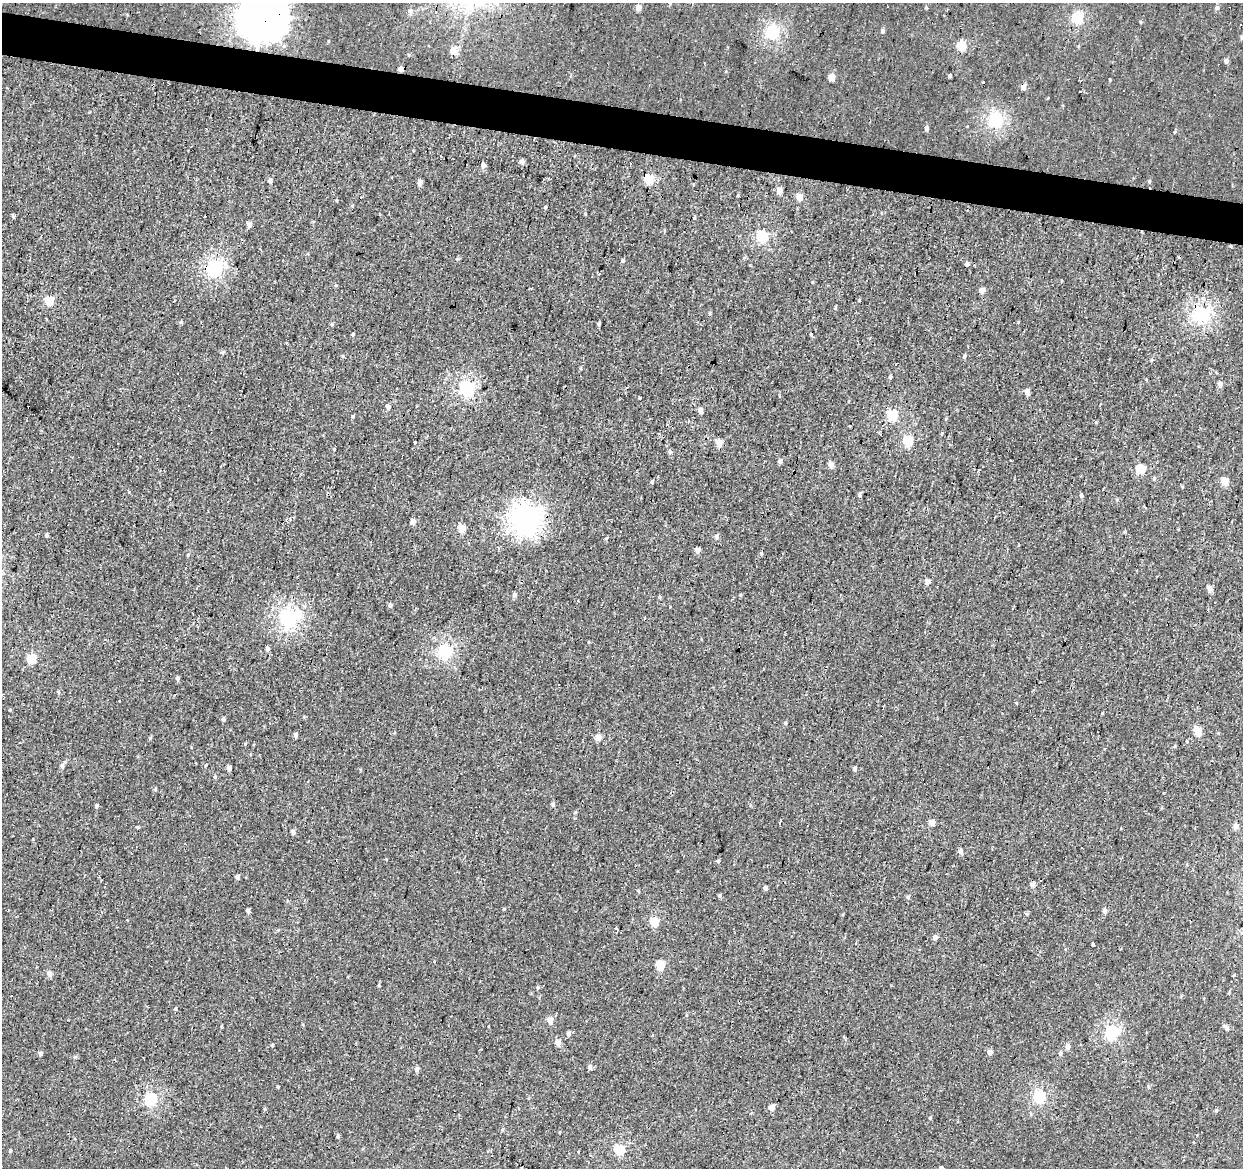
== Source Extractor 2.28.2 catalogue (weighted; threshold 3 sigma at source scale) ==
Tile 11 of 4 x 4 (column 3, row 3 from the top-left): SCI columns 2485-3725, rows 1447-2612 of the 4965 x 5165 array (HDU 1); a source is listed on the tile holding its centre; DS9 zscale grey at full resolution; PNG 1245 x 1170 px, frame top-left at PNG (2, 3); no overlay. Shown black and unused: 4% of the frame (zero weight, under 2 of 3 exposures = <1% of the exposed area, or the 3 px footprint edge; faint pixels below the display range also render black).
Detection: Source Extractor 2.28.2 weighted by HDU 2 'WHT'; one run over the whole footprint, this tile lists its part. Background 6.68e-04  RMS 0.0053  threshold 0.0239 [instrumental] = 3 sigma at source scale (4.5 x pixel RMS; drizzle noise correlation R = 1.50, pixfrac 1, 0.0396/0.0396 arcsec/px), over >= 5 px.
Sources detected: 168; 16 cosmic-ray / hot-pixel residue — not listed; the other 152 listed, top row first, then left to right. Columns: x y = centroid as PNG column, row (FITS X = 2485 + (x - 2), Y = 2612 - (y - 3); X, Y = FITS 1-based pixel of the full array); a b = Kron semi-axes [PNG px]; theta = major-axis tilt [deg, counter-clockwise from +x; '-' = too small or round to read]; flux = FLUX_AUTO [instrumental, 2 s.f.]
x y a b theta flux
638 7 5 4 - 4.5
1217 7 6 4 -89 1.2
410 11 7 5 -80 1.6
264 16 16 16 - 1300
1077 18 6 5 - 43
1140 22 5 3 - 0.49
882 31 5 4 - 1.2
772 32 6 6 - 75
1242 37 5 4 - 0.9
961 46 5 5 - 19
454 51 5 5 - 6.8
1226 61 5 4 - 1.7
401 69 6 5 - 2
950 75 3 3 - 1.5
832 77 5 4 - 7.9
1023 87 5 4 - 3.3
996 120 6 6 - 88
927 128 5 4 - 1.7
1175 132 3 3 - 1.4
522 162 5 4 - 2.7
483 165 5 4 - 2.5
391 178 3 2 - 0.75
649 179 5 5 - 25
270 181 5 5 - 1.3
1149 181 5 3 - 0.56
420 183 5 4 - 2.8
779 191 5 4 - 5.5
738 195 4 4 - 0.45
799 197 4 4 - 6.9
545 207 5 3 - 0.59
13 215 4 3 - 0.89
249 224 4 4 - 2.9
762 237 6 5 - 49
1231 246 5 4 - 0.55
457 259 5 3 - 0.59
623 261 5 4 - 0.73
214 268 6 6 - 110
982 291 4 4 - 5.4
49 300 5 5 - 19
710 313 5 3 - 0.66
1201 315 6 6 - 120
181 322 5 5 - 0.82
332 324 5 4 - 0.68
599 324 4 3 - 0.75
353 334 5 3 - 0.61
222 352 6 5 - 0.89
964 357 5 3 - 0.83
1152 360 5 3 - 0.54
896 365 3 3 - 5.3
890 377 5 3 - 0.89
1220 384 5 5 - 2.5
467 388 6 6 - 89
1027 392 5 4 - 3.1
640 398 3 3 - 1.1
388 406 5 5 - 1.9
29 407 3 3 - 5.6
700 410 4 4 - 3.5
892 414 5 5 - 31
352 416 4 3 - 1.6
849 426 4 2 - 0.51
908 441 5 5 - 29
415 442 2 2 - 0.58
719 443 5 5 - 5.8
334 449 3 3 - 0.55
670 452 6 5 - 0.99
780 461 4 4 - 1.7
831 464 5 4 - 4.2
1141 469 6 5 - 18
1225 481 5 4 - 9
652 482 5 4 - 0.62
859 495 5 4 - 0.9
1081 496 5 5 - 1
525 520 10 10 - 330
413 522 4 4 - 3.5
461 528 5 5 - 12
46 535 4 4 - 0.85
717 536 6 5 - 1.5
697 550 4 4 - 3.8
188 555 5 3 - 0.48
928 582 5 5 - 2
1210 588 6 5 - 2.6
515 595 6 5 - 1.4
390 605 6 4 -90 1.2
669 607 3 2 - 0.51
289 618 7 7 - 140
267 649 5 4 - 1.7
445 651 6 6 - 79
31 659 5 5 - 22
177 678 5 4 - 1.6
58 692 5 3 - 0.56
10 710 4 3 - 0.49
1103 712 3 3 - 4.2
223 719 5 4 - 1.1
785 723 5 4 - 0.74
1197 731 5 4 - 13
296 735 5 4 - 1.5
598 738 5 4 - 5.7
205 765 4 3 - 0.63
62 766 6 6 - 1.5
229 768 4 4 - 2.7
855 769 5 4 - 1.4
215 777 5 4 - 0.68
155 789 5 4 - 0.66
553 804 6 5 - 1.1
96 806 5 4 - 0.81
932 822 5 4 - 5
1236 826 5 4 - 3.6
293 832 4 4 - 1.8
960 852 5 5 - 2.2
718 861 5 4 - 0.72
237 877 4 4 - 2
1033 884 4 4 - 2.9
765 888 4 4 - 1.4
638 891 4 4 - 0.55
720 896 5 4 - 0.83
908 897 5 5 - 0.74
248 911 4 4 - 1.6
1105 911 5 4 - 1.9
1027 914 6 4 -71 0.63
654 922 5 5 - 15
616 928 3 3 - 2.1
935 937 4 4 - 2.6
1092 945 3 3 - 1.5
660 965 5 5 - 18
49 974 5 5 - 2.9
379 985 4 4 - 0.54
538 988 6 4 88 0.71
176 1009 5 4 - 0.69
550 1021 5 5 - 4.3
221 1026 4 3 - 0.48
1226 1027 8 5 -44 2.1
569 1033 5 4 - 1.4
1111 1033 6 6 - 63
558 1043 5 4 - 5
272 1045 4 4 - 0.53
1068 1047 5 4 - 3.4
990 1052 5 4 - 3.1
40 1054 5 5 - 1.1
1060 1054 5 4 - 1
75 1057 5 4 - 0.68
590 1067 6 4 78 1.7
417 1069 5 5 - 1.8
278 1087 3 3 - 0.48
1039 1096 6 5 - 53
151 1099 6 5 - 56
772 1107 5 4 - 4.2
265 1109 5 4 - 0.61
1216 1110 5 4 - 0.78
930 1118 4 4 - 0.56
338 1136 5 4 - 0.78
619 1150 5 5 - 30
10 1151 5 3 - 0.54
Overlapping masked pixels (flux is a lower limit): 6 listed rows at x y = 264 16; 649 179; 1231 246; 1201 315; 29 407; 525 520
Isophote crosses this tile's border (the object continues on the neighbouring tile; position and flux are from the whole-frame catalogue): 2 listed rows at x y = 264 16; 1242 37
Unlisted compact peaks at least as high as the median listed source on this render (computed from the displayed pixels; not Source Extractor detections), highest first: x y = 150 738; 504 909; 245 744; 1110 80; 859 300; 606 538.